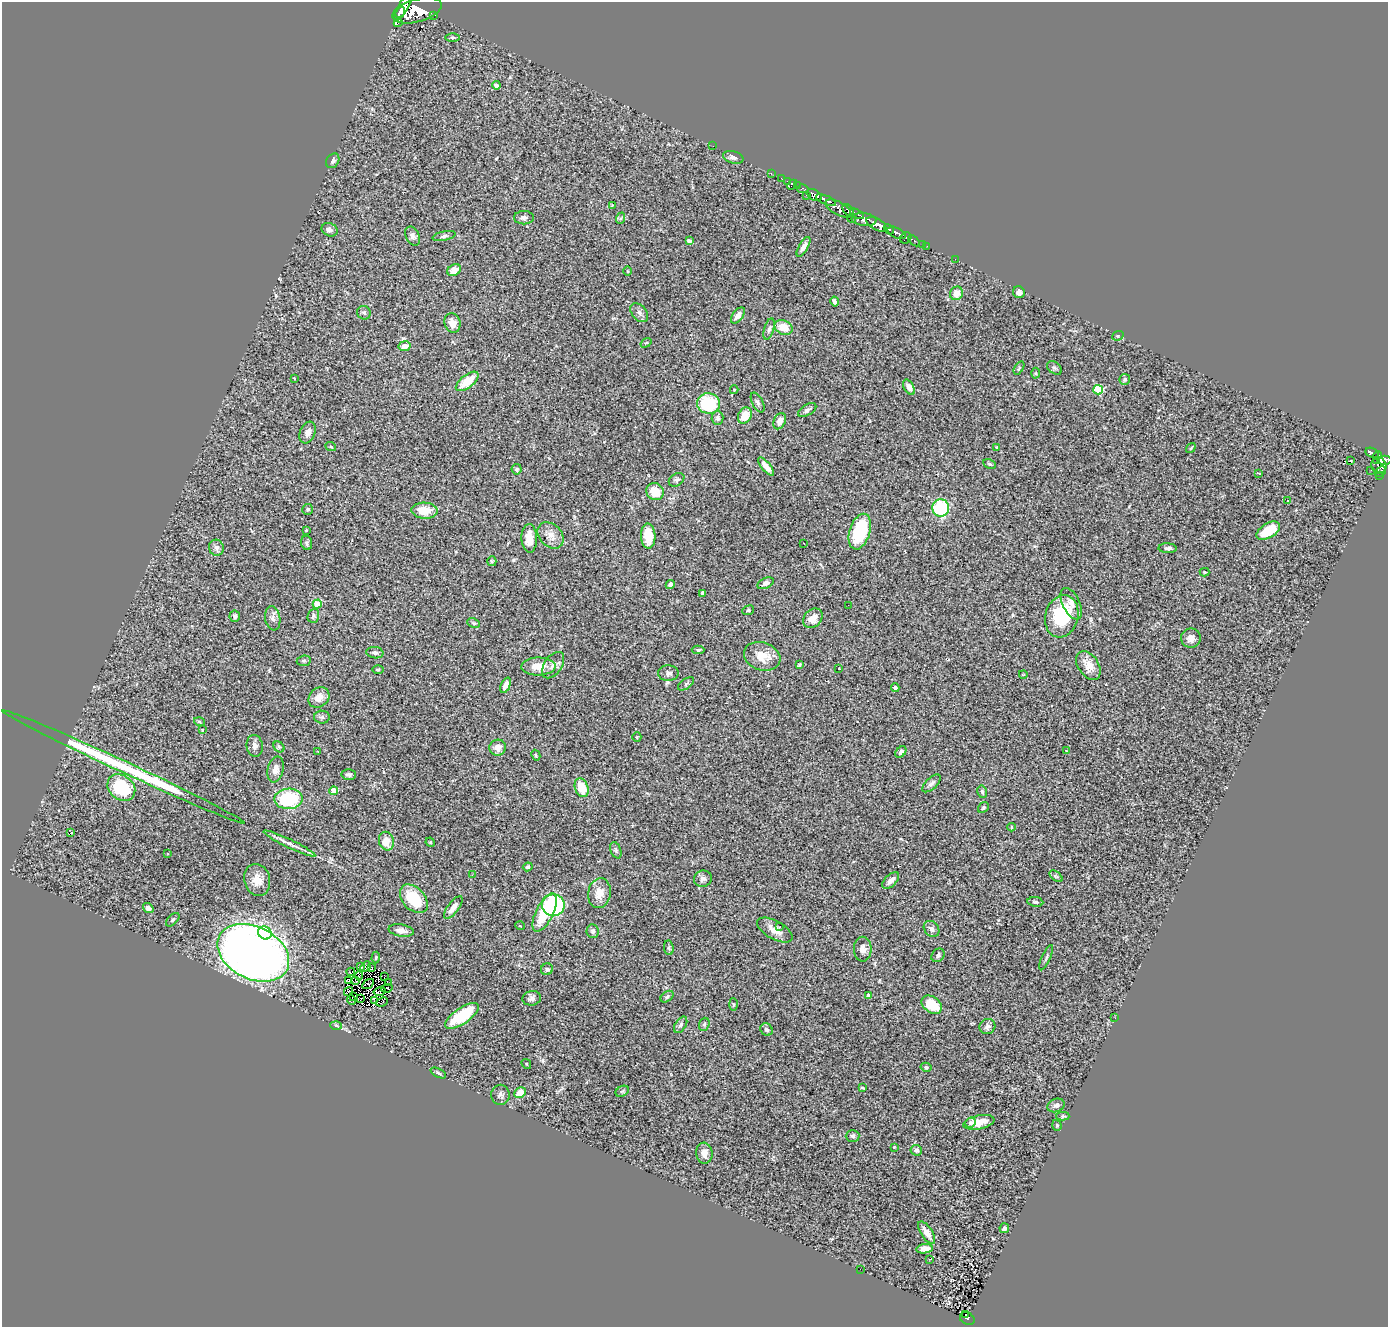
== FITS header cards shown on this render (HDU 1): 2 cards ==
NAXIS1  =                 1386
NAXIS2  =                 1325

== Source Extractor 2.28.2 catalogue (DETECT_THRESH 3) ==
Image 1386 x 1325 px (HDU 1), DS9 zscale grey, 1 PNG px = 1 image px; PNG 1390 x 1329 px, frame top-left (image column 1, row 1325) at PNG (2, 2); each listed source drawn as its Kron ellipse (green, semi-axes under 4 px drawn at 4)
Background 1.5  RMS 0.11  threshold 0.327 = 3 sigma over >= 5 px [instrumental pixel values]
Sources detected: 247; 4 with non-positive FLUX_AUTO (blend fragments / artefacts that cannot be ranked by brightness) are neither listed nor drawn; the other 243 listed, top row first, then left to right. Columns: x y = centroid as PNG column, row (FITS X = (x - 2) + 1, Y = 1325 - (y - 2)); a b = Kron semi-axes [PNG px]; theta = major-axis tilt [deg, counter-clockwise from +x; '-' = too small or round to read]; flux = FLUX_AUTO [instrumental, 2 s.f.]
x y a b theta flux
403 6 16 5 61 3400
417 10 25 11 16 7700
400 12 6 4 52 1300
433 15 3 3 - 150
398 23 4 3 - 2900
453 37 7 3 0 11
496 85 4 3 - 26
713 146 2 2 - 30
733 157 10 6 -15 31
333 161 8 6 57 21
771 174 3 2 - 20
781 178 3 2 - 20
788 181 3 2 - 26
792 185 5 3 - 21
797 186 3 2 - 20
803 189 6 3 -13 95
806 195 3 2 - 12
814 195 8 5 -30 1200
826 200 11 4 -23 1400
612 205 3 3 - 4.9
838 208 14 6 -30 1000
848 210 7 4 -47 1000
857 214 7 3 -27 320
524 218 10 6 0 25
621 218 6 3 71 10
852 219 4 3 - 140
864 220 12 6 -7 1200
876 224 11 5 -30 3300
889 229 5 3 - 290
330 230 8 6 -21 31
897 233 10 5 -27 1100
413 236 10 6 -63 28
444 236 11 4 12 21
906 238 6 5 - 330
689 241 4 3 - 25
914 241 7 3 -43 170
922 244 3 3 - 95
927 246 3 2 - 9.4
803 247 11 4 59 35
955 259 2 2 - 15
454 270 7 5 32 67
627 271 5 3 - 6.3
1019 292 6 5 - 36
956 293 7 6 - 69
834 301 5 4 - 23
364 313 7 6 - 17
639 313 11 7 -49 28
738 315 9 5 52 41
452 323 10 8 -74 61
784 327 9 7 -25 110
769 329 11 5 73 20
1118 336 6 4 20 9.5
646 343 6 3 36 6.6
405 346 6 5 - 63
1019 368 7 3 58 7.1
1054 368 8 5 -39 17
1036 373 5 3 - 7.3
294 378 4 3 - 5.3
1125 379 5 5 - 14
467 381 13 6 37 180
909 387 8 5 -60 40
734 390 4 4 - 7.2
1098 390 5 5 - 400
758 403 11 5 -62 23
708 404 11 10 - 350
807 410 10 5 32 23
745 415 8 6 61 120
718 418 7 6 - 17
780 421 8 6 64 50
308 432 11 7 69 40
331 447 5 3 - 6.4
997 447 3 3 - 5.5
1191 448 5 3 - 7
1372 453 7 4 -23 190
1378 455 4 3 - 140
1377 460 4 2 - 51
1384 460 7 4 3 520
1351 461 3 3 - 16
989 464 7 4 -26 11
1379 465 8 7 - 590
766 466 11 4 -50 46
517 469 5 5 - 13
1371 470 3 2 - 17
1380 472 6 3 42 75
1258 473 4 2 - 12
1379 476 2 2 - 30
677 480 8 6 35 18
655 492 9 8 - 140
1288 500 3 2 - 10
941 508 8 8 - 550
308 509 5 5 - 12
425 511 13 8 -2 130
306 530 3 3 - 8.1
1268 531 13 7 31 230
860 532 18 10 72 460
551 535 15 11 -45 71
648 536 12 7 -87 160
529 538 14 7 -88 98
307 543 7 5 -81 16
804 543 3 2 - 5.2
216 548 8 7 - 33
1168 548 9 5 -3 22
492 561 5 4 - 8.2
1204 572 5 4 - 6.9
766 583 9 5 24 28
670 584 5 4 - 22
703 593 4 3 - 41
317 604 4 4 - 220
1071 604 17 8 -64 53
848 605 2 2 - 3.7
748 610 6 4 22 11
235 616 5 5 - 18
313 616 7 5 70 16
1062 616 21 16 75 410
273 618 12 7 -80 36
813 618 11 8 46 64
474 623 6 4 -26 11
1191 638 10 9 - 56
698 650 6 4 0 12
375 653 8 5 -7 20
762 656 18 14 -18 130
304 661 7 5 6 14
553 665 15 9 56 49
799 665 4 4 - 8.3
1088 665 16 10 -57 81
538 666 17 9 1 120
839 668 3 3 - 6.7
378 670 5 3 - 7.8
668 673 10 8 -1 28
1023 674 4 3 - 6
686 684 9 5 34 16
506 685 8 4 65 52
895 688 4 4 - 19
319 697 11 9 44 67
322 717 8 6 -1 18
199 722 5 3 - 8.2
202 730 3 3 - 4.9
637 737 5 4 - 7.2
255 746 11 8 -82 34
279 747 6 4 -44 12
498 748 8 8 - 53
1066 750 4 2 - 4.2
318 751 2 2 - 4.4
901 752 6 4 45 19
536 755 6 4 -62 8.8
124 767 134 5 -25 1400
276 769 13 8 77 43
349 775 7 5 4 19
931 783 11 5 44 23
121 788 15 12 -40 450
582 788 10 6 -70 160
334 791 4 4 - 130
982 792 6 4 -78 15
288 799 14 10 2 530
983 807 6 5 - 12
1012 827 4 3 - 5.7
70 833 4 2 - 34
386 841 9 7 -76 100
430 842 5 4 - 7.8
289 843 29 4 -26 44
616 850 8 5 -69 15
168 853 3 2 - 8.3
528 867 5 4 - 12
472 875 3 2 - 3.7
1056 876 7 4 -37 12
703 879 9 8 - 27
257 880 16 12 -73 90
891 880 10 5 45 37
599 893 15 11 80 91
414 899 17 11 -47 290
1035 902 8 5 -7 13
553 905 11 10 - 910
148 908 5 4 - 20
453 908 13 5 52 57
545 913 21 8 64 280
173 920 8 5 44 15
520 926 5 3 - 5.4
780 927 3 2 - 6.5
932 929 9 7 -48 27
401 930 13 6 -9 45
775 930 20 9 -29 75
593 931 7 6 - 20
265 933 7 6 - 440
669 948 7 4 -82 11
863 949 12 9 -89 38
253 953 38 26 -26 6400
938 955 7 6 - 19
376 957 6 4 88 9.7
1046 958 14 3 66 15
360 967 3 2 - 3.7
366 967 6 4 44 14
372 967 3 2 - 15
547 969 6 5 - 14
351 972 4 2 - 4.7
359 976 4 2 - 8.8
384 977 3 2 - 22
349 980 3 2 - 8.3
356 981 3 2 - 1.7
388 982 3 2 - 4.9
368 984 6 3 33 5.5
387 988 6 3 8 3
380 991 6 4 13 0.81
348 992 5 2 - 6.9
868 995 3 3 - 14
354 996 3 2 - 10
667 997 7 5 38 15
360 998 3 2 - 10
532 998 9 7 9 28
352 1000 5 2 - 5.2
374 1001 4 3 - 7.7
382 1002 6 3 21 8.4
733 1004 6 3 -89 7.7
932 1005 11 8 -35 200
462 1016 19 8 34 320
1115 1018 2 2 - 4.1
704 1024 7 5 69 14
336 1025 6 4 -3 10
681 1025 9 5 57 19
987 1026 8 7 - 28
766 1030 7 5 -43 20
526 1064 5 3 - 6.5
926 1067 5 4 - 20
438 1073 8 3 -27 12
863 1088 4 2 - 7.6
622 1091 7 5 29 12
520 1093 6 5 - 99
500 1095 10 9 - 27
1056 1105 9 6 21 22
1063 1116 6 4 0 11
979 1122 16 6 11 110
970 1123 5 4 - 16
1057 1125 6 4 -72 9
853 1136 7 6 - 18
894 1147 3 3 - 4.9
916 1150 6 5 - 26
704 1153 10 8 -84 51
1004 1228 5 5 - 22
927 1233 13 5 -57 61
925 1249 8 4 10 55
930 1259 3 2 - 8
860 1269 2 2 - 3.3
965 1315 3 3 - 13
967 1319 8 6 -31 130
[4 non-positive-flux detections neither listed nor drawn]